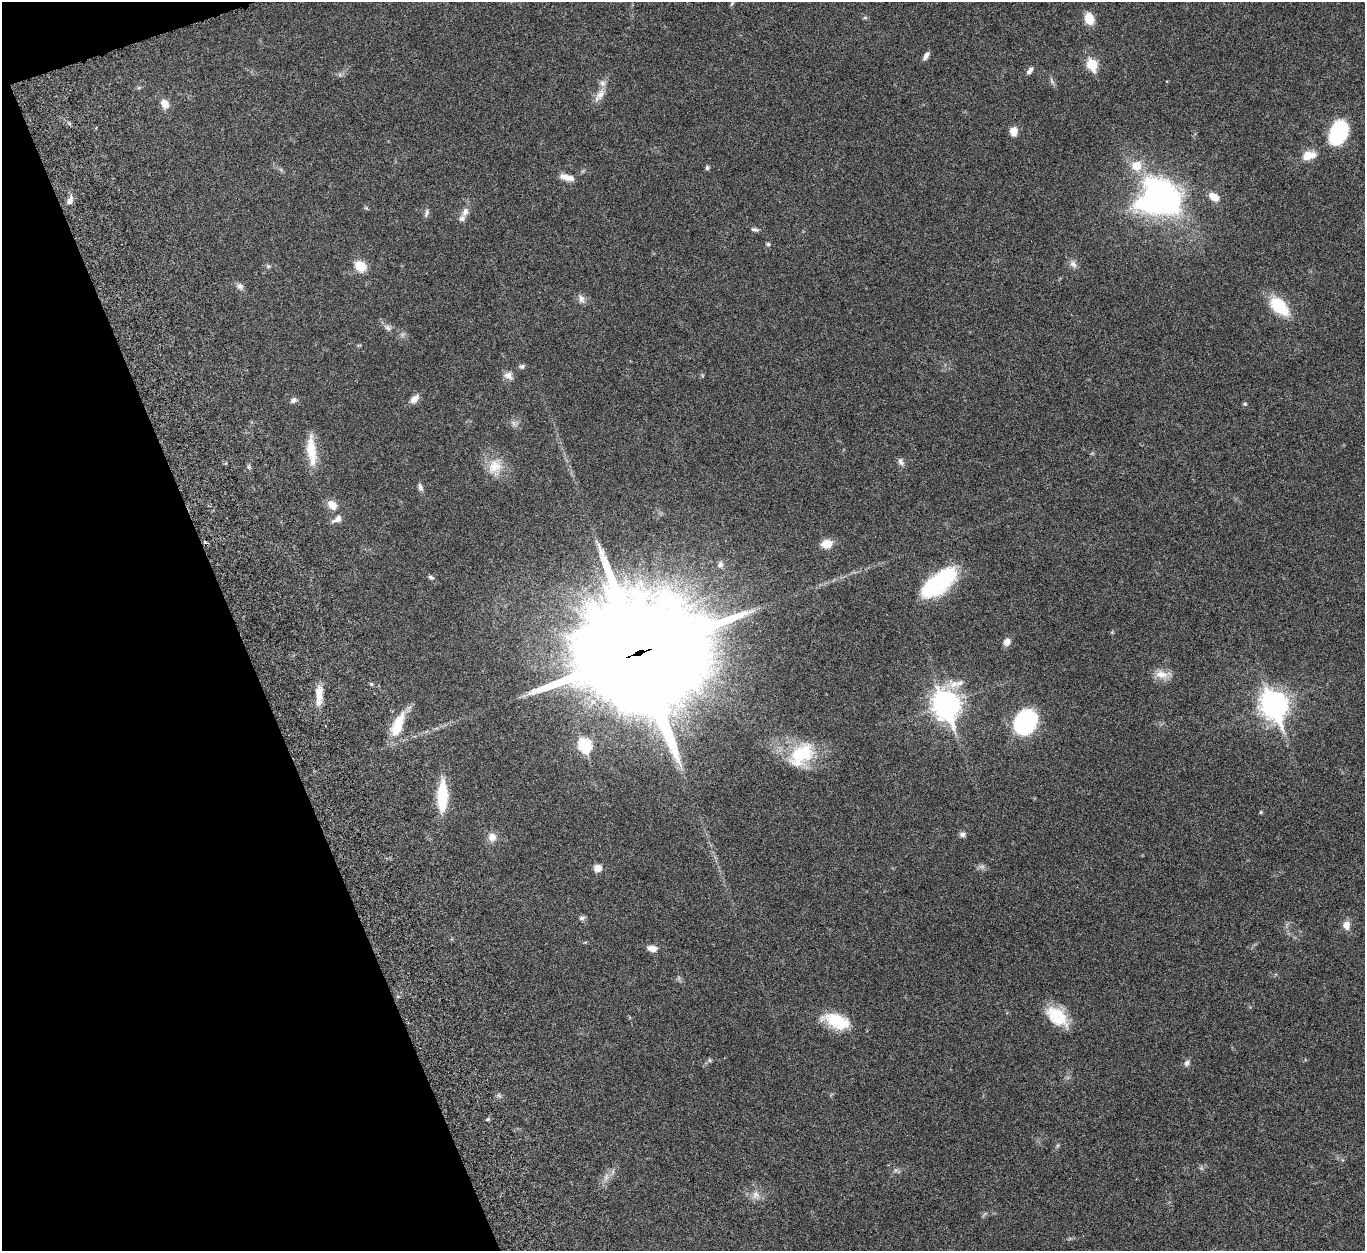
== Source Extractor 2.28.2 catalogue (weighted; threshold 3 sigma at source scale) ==
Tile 5 of 4 x 4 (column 1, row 2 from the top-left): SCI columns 117-1479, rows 2833-4081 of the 5682 x 5544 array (HDU 1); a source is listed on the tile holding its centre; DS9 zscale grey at full resolution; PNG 1367 x 1253 px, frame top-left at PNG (2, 2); no overlay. Shown black and unused: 18% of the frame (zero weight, under 5 of 10 exposures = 6% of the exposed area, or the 3 px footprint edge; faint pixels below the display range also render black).
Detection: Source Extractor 2.28.2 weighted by HDU 2 'WHT'; one run over the whole footprint, this tile lists its part. Background 0.0278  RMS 0.0018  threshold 0.00726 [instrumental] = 3 sigma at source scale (4.09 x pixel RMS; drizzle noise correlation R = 1.36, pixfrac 0.8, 0.05/0.05 arcsec/px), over >= 5 px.
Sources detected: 83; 2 cosmic-ray / hot-pixel residue — not listed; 6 inside a brighter listed object's ellipse — not listed separately; the other 75 listed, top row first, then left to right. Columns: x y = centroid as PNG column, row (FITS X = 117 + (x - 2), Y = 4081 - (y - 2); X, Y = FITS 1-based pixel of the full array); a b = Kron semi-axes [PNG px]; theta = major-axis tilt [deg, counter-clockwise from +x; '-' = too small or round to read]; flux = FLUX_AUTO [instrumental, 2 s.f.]
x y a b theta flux
732 4 7 3 58 0.19
865 18 6 4 0 0.21
1089 18 11 8 -73 2.7
926 56 11 5 57 0.62
1092 65 6 6 - 8.9
1030 70 10 5 54 0.59
139 87 6 4 20 0.22
600 95 22 7 53 1.4
165 104 11 9 -64 1.3
1014 131 9 8 - 1.4
1339 133 26 16 64 11
1309 155 18 10 13 2.1
1136 166 12 11 - 2.5
707 167 5 5 - 0.3
565 177 14 8 -16 1.2
1159 197 42 37 -1 44
1214 197 12 7 -29 1.9
70 201 10 7 67 0.84
366 208 5 4 - 0.2
465 211 13 8 73 0.97
427 213 11 5 74 0.44
755 229 10 5 -15 0.42
768 244 5 4 - 0.33
1073 264 11 8 -50 0.72
268 266 6 4 -18 0.24
360 266 12 9 -43 2.8
240 286 10 8 -56 0.61
581 299 12 7 -74 0.73
1279 306 22 12 -43 6.9
388 328 9 7 -46 0.55
522 366 7 6 - 0.39
508 375 12 9 -26 0.88
414 399 14 7 43 1.1
293 400 9 6 34 0.51
1245 404 5 5 - 0.23
513 423 8 5 -89 0.44
311 450 40 11 -84 3.9
901 461 11 6 -69 0.55
495 466 20 18 42 3.1
249 467 7 4 -71 0.27
420 487 10 5 -74 0.54
332 505 13 9 -52 1.5
337 519 13 7 36 0.95
827 544 10 8 5 2.5
720 564 9 7 89 0.59
431 577 7 4 -23 0.33
938 583 40 17 39 16
1007 642 9 7 54 0.95
638 654 45 44 - 3200
1161 674 18 10 -5 1.8
960 683 16 8 35 1.3
371 684 5 4 - 0.21
319 694 23 9 87 2
946 705 11 9 -69 150
1274 705 11 9 -67 150
399 721 26 13 69 3.7
1026 723 24 18 52 17
584 745 7 6 - 16
801 754 39 24 40 8
442 796 34 11 89 6.3
1261 812 5 3 - 0.15
962 834 7 6 - 0.54
492 837 10 10 - 1.3
598 868 9 8 - 1.1
582 918 9 5 8 0.38
1346 925 10 8 -86 1.2
652 948 9 6 -6 1.3
1056 1014 32 17 -28 4.8
836 1020 31 17 -10 5.1
709 1060 6 4 -70 0.19
1187 1063 9 7 57 0.53
488 1119 5 4 - 0.21
895 1170 7 4 90 0.3
606 1177 9 6 78 0.67
756 1195 11 11 - 1.1
Overlapping masked pixels (flux is a lower limit): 1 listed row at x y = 638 654